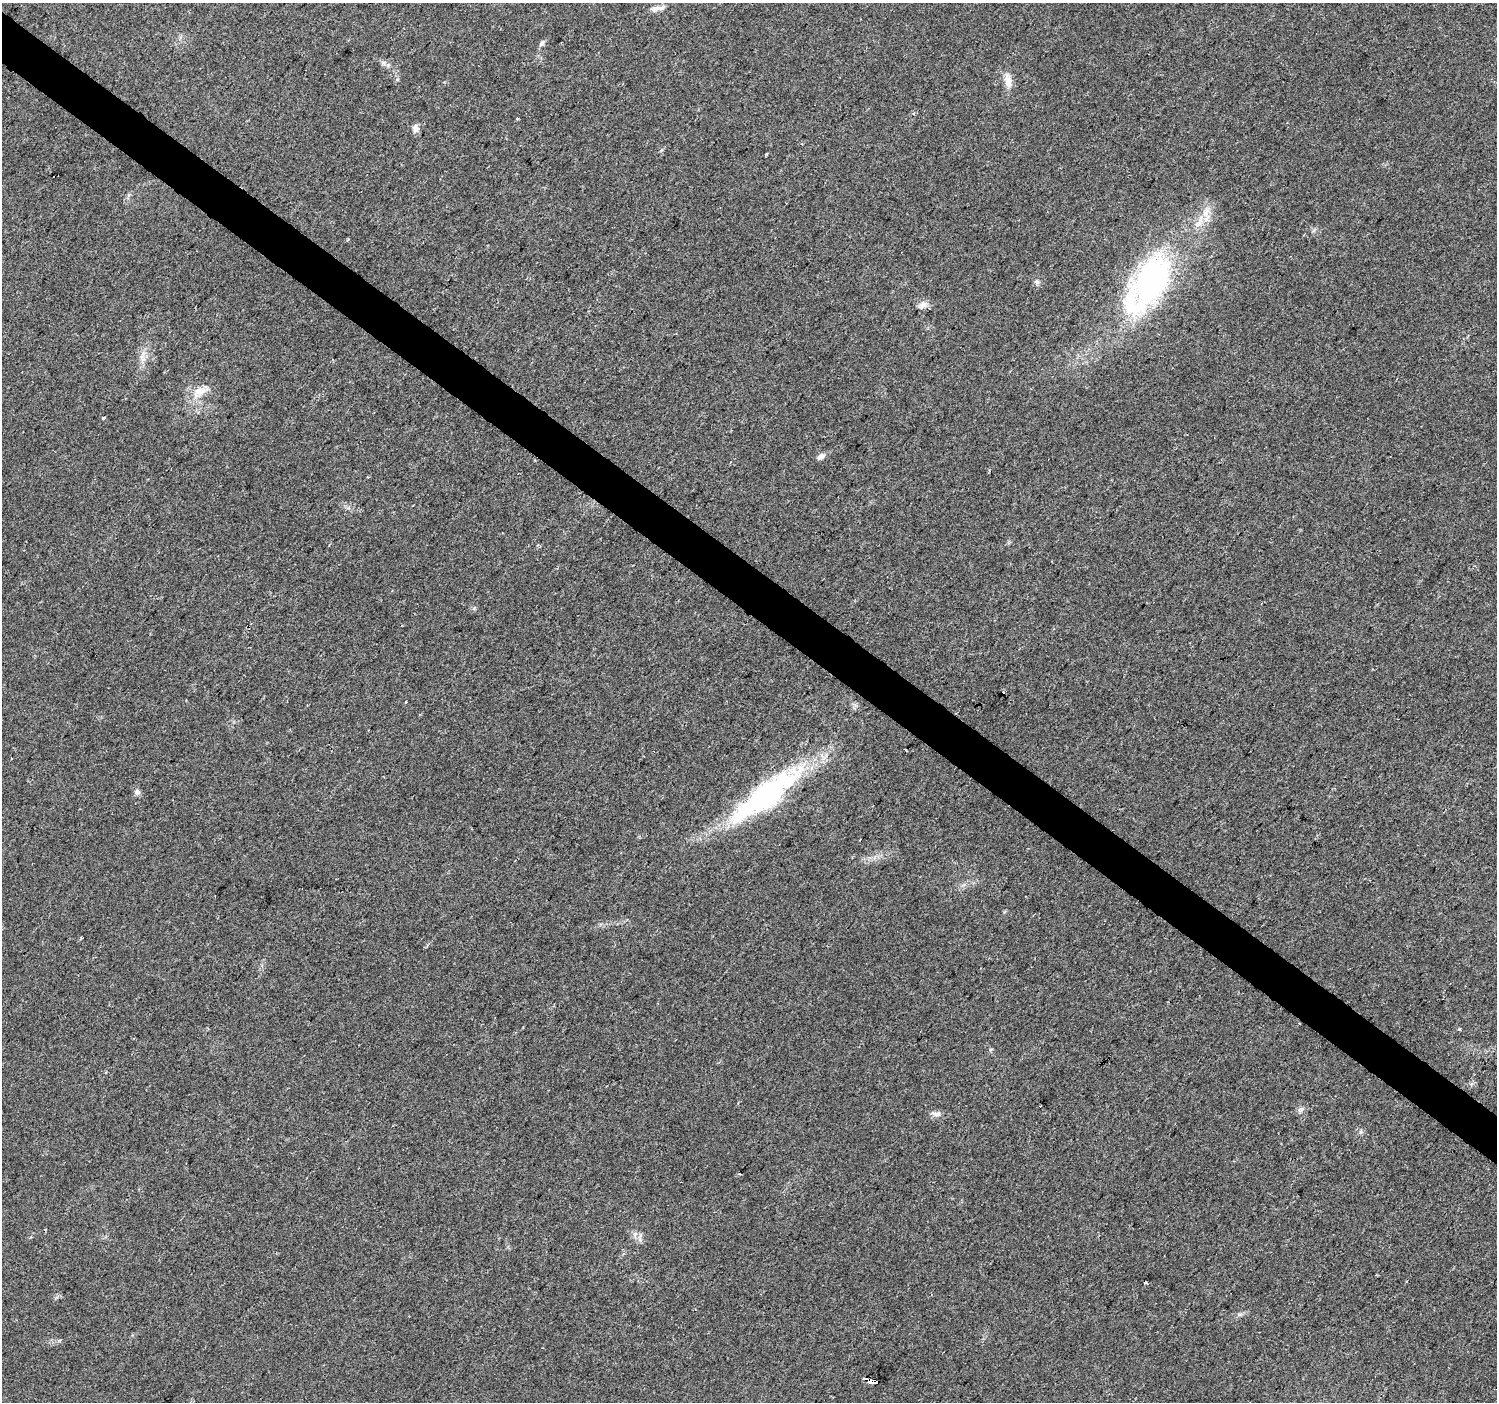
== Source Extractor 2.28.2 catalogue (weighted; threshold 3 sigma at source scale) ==
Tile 11 of 4 x 4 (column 3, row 3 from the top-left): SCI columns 2999-4493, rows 1643-3042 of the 5988 x 6020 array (HDU 1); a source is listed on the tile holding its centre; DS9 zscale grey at full resolution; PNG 1499 x 1404 px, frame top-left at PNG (2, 3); no overlay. Shown black and unused: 4% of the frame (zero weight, under 2 of 3 exposures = <1% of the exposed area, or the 3 px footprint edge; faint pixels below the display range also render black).
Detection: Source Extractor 2.28.2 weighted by HDU 2 'WHT'; one run over the whole footprint, this tile lists its part. Background 0.0475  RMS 0.0062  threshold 0.0279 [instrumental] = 3 sigma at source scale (4.5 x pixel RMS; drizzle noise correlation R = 1.50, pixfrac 1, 0.0396/0.0396 arcsec/px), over >= 5 px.
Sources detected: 29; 4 cosmic-ray / hot-pixel residue — not listed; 1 inside a brighter listed object's ellipse — not listed separately; the other 24 listed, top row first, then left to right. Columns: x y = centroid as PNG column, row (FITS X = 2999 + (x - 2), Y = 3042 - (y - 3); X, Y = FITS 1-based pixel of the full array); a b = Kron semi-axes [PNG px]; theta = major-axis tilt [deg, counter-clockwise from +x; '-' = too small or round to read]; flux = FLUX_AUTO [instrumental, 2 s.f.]
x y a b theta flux
657 8 20 6 11 3.8
542 43 10 5 46 1.7
383 63 8 5 -29 1.9
1008 81 20 10 -74 6
517 119 3 3 - 1.4
416 128 10 8 -74 3
1206 212 16 8 55 6.8
348 239 3 3 - 0.76
1151 281 64 35 61 130
1037 282 7 6 - 1.5
923 305 12 9 9 3.5
201 391 23 9 11 7.5
821 456 10 7 28 2.8
406 702 3 3 - 1.4
11 758 3 2 - 0.57
137 792 7 7 - 2.2
766 796 84 21 37 140
1459 1029 4 4 - 1.1
1300 1110 9 6 40 1.8
936 1114 15 6 -5 2.9
739 1173 4 2 - 0.52
635 1234 7 6 - 1.9
1145 1282 3 3 - 2.5
873 1381 10 3 -13 98
Overlapping masked pixels (flux is a lower limit): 1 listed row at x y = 873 1381
Unlisted compact peaks at least as high as the median listed source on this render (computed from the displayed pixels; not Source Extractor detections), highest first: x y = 474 608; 766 154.